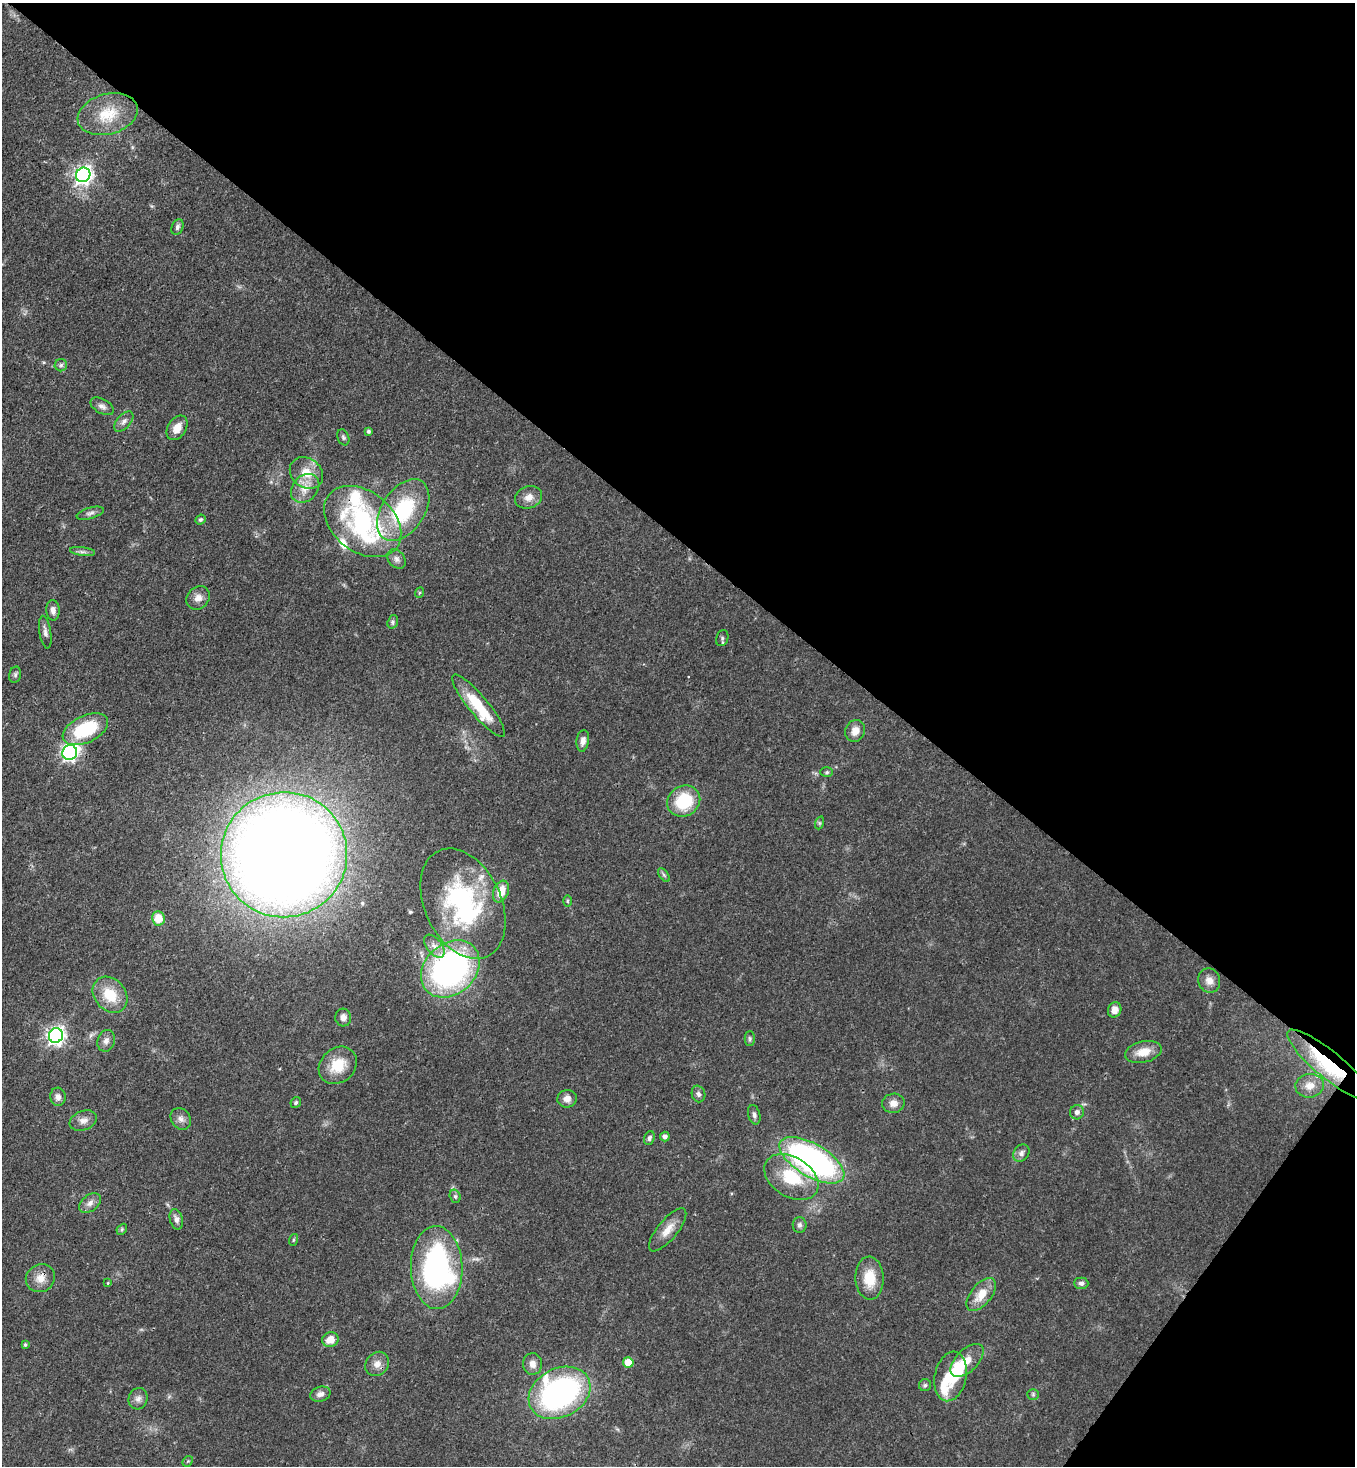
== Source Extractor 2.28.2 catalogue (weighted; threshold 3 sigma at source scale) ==
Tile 8 of 4 x 4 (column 4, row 2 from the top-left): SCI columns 4422-5774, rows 2990-4453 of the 5999 x 5977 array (HDU 1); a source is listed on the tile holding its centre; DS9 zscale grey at full resolution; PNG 1357 x 1468 px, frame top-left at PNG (2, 3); each listed source drawn as its Kron ellipse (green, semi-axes under 4 px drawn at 4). Shown black and unused: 40% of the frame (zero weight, under 3 of 4 exposures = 7% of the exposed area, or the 3 px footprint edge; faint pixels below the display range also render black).
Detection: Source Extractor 2.28.2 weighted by HDU 2 'WHT'; one run over the whole footprint, this tile lists its part. Background 0.0707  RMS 0.004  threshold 0.0179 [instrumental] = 3 sigma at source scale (4.5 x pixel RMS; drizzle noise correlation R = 1.50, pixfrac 1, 0.05/0.05 arcsec/px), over >= 5 px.
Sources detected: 100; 1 inside a brighter object's white glare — neither listed nor drawn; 7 inside a brighter listed object's ellipse — not listed separately; the other 92 listed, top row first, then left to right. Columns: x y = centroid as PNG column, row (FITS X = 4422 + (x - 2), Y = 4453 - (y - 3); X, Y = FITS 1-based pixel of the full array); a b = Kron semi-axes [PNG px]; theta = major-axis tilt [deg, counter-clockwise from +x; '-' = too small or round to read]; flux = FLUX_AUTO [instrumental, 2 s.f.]
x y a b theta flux
108 114 31 20 15 13
83 175 7 7 - 170
177 227 8 5 66 1.1
61 365 6 6 - 0.95
102 406 13 7 -30 1.8
124 421 12 7 49 1.8
177 428 13 9 57 4.2
368 431 4 4 - 0.85
343 437 8 5 -70 0.91
306 473 18 14 -37 7.8
305 488 16 12 47 5.4
529 497 14 11 22 3.4
403 510 34 21 56 34
90 513 14 5 15 1.4
200 520 5 4 - 0.77
363 522 43 30 -38 63
82 552 12 4 -7 1.1
396 559 11 8 -48 1.9
419 593 5 3 - 0.43
198 598 13 11 46 2.9
53 610 10 6 -86 2
393 622 7 5 71 0.86
45 632 16 5 -81 1.8
722 638 8 6 70 1
15 675 8 6 76 0.92
479 706 40 9 -50 16
85 729 24 13 25 23
855 731 11 9 67 3.5
583 741 11 6 82 2.1
70 753 7 7 - 130
827 772 6 5 - 0.68
684 801 17 15 33 19
819 823 6 4 72 0.67
284 855 63 62 - 890
664 875 8 4 -53 0.82
501 892 11 7 68 7.7
567 901 6 4 90 0.54
463 904 58 38 -65 67
158 918 7 6 - 7.8
434 946 13 7 -52 2.8
450 969 32 25 42 120
1209 980 12 11 - 3.2
110 995 20 15 -50 11
1115 1010 8 6 69 3.4
343 1017 9 8 - 2.2
56 1035 7 7 - 170
750 1039 7 5 89 0.79
106 1041 11 8 75 2
1143 1052 18 10 13 6.2
338 1065 20 17 43 11
1329 1065 53 13 -40 33
1310 1086 14 11 8 4.5
698 1094 8 6 -72 1.3
58 1097 9 7 -85 2
567 1099 9 8 - 2.7
296 1102 6 5 - 0.67
893 1103 11 9 9 2.9
1077 1112 7 7 - 1.6
754 1115 10 6 -75 1.2
181 1119 11 9 -53 2.2
83 1121 14 9 21 2.8
665 1137 5 4 - 1.6
649 1138 7 5 72 0.98
1021 1153 9 7 52 1.7
812 1160 36 16 -30 120
791 1177 29 20 -32 19
455 1196 7 5 -75 0.85
90 1203 12 8 38 2.3
176 1219 10 6 -75 1.8
800 1225 8 7 - 1.3
122 1229 6 4 48 0.56
668 1230 26 10 51 5.3
293 1240 6 4 72 0.51
437 1268 41 26 -88 92
40 1278 15 13 36 4.6
869 1278 21 14 -87 10
108 1283 4 3 - 0.37
1081 1283 7 5 -1 1.2
981 1294 19 10 50 7.1
330 1339 8 7 - 4.7
25 1345 4 3 - 0.55
967 1360 20 11 45 5.7
628 1362 5 5 - 9.8
377 1364 13 11 49 3.2
532 1364 11 9 -88 2.7
951 1376 25 15 78 13
925 1385 6 6 - 0.84
559 1393 32 24 27 100
320 1394 10 7 14 2.1
1033 1394 6 5 - 0.65
138 1399 11 9 76 2.2
188 1461 6 4 44 0.55
Overlapping masked pixels (flux is a lower limit): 2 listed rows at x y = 1329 1065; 40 1278